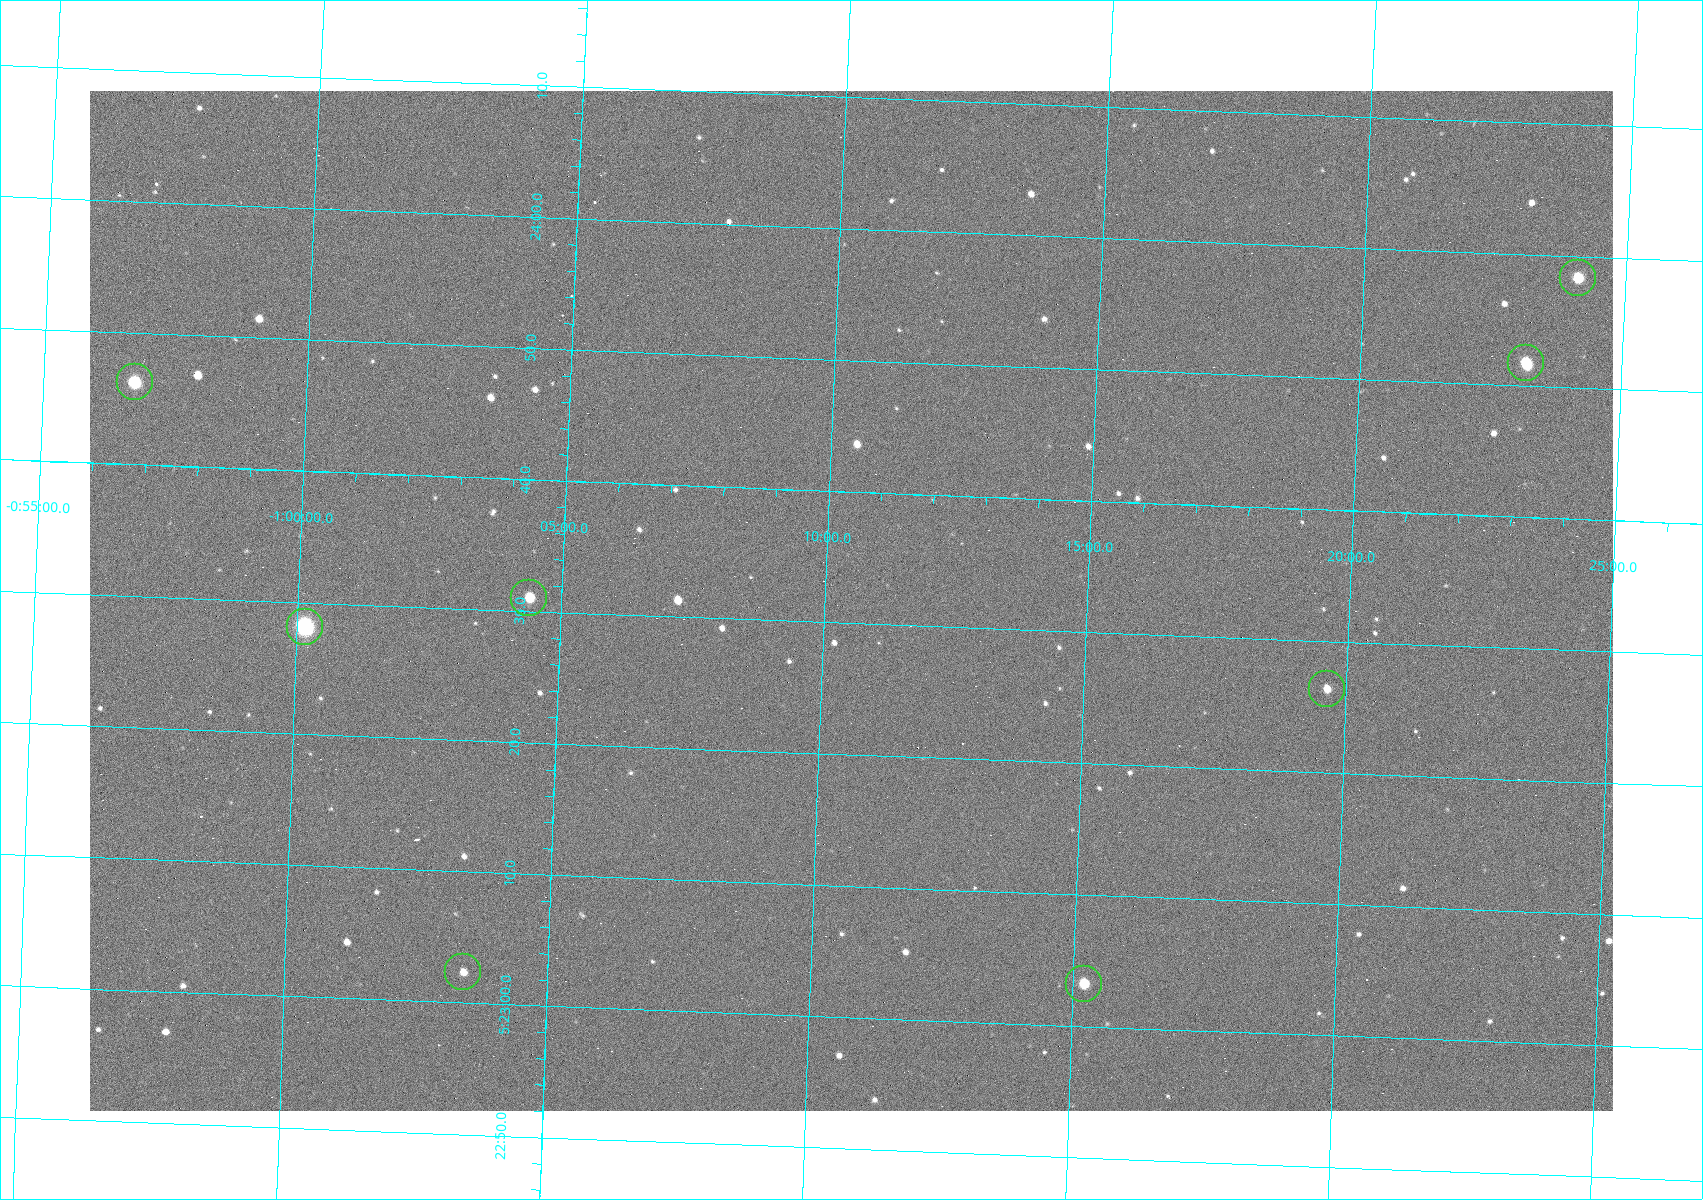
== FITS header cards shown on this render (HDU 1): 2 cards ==
NAXIS1  =                 1523
NAXIS2  =                 1020

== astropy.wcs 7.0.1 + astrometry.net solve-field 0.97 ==
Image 1523 x 1020 px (HDU 1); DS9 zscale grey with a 90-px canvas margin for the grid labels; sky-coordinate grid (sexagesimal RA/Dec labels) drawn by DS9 from the SOLVED WCS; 8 Tycho-2 reference stars matched to detected sources circled (green)
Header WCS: RA---TAN/DEC--TAN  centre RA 05:23:32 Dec -01:11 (80.88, -1.18 deg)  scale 1.14 arcsec/px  FOV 29.0' x 19.4'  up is +88 deg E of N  parity flipped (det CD > 0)
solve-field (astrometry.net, Tycho-2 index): VERIFIED the header's WCS against the Tycho-2 star catalogue (8 matches, 0 conflicts) and refined it, rather than solving blind
Solved WCS: RA---TAN-SIP/DEC--TAN-SIP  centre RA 05:23:32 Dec -01:11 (80.88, -1.18 deg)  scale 1.14 arcsec/px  FOV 29.0' x 19.4'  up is +88 deg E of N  parity flipped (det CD > 0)
The solver's refit moves the header's centre by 0.46 arcsec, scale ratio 1.001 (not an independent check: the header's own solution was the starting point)
Tycho-2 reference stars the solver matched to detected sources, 8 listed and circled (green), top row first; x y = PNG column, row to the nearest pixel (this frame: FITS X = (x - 90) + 1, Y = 1020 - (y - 91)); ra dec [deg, ICRS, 3 dp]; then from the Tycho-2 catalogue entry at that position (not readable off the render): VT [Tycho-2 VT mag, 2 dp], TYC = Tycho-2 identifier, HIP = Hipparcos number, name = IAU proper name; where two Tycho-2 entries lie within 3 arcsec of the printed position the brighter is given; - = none
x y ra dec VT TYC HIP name
1578 278 80.993 -1.402 10.12 4753-1097-1 - -
1526 363 80.966 -1.386 10.33 4753-1182-1 - -
135 382 80.943 -0.946 8.91 4753-387-1 - -
529 598 80.879 -1.073 10.48 4753-1534-1 - -
305 627 80.867 -1.002 7.84 4753-1205-1 25199 -
1327 689 80.860 -1.327 11.24 4753-1591-1 - -
463 972 80.760 -1.057 11.82 4753-1463-1 - -
1084 984 80.764 -1.254 10.69 4753-1358-1 - -